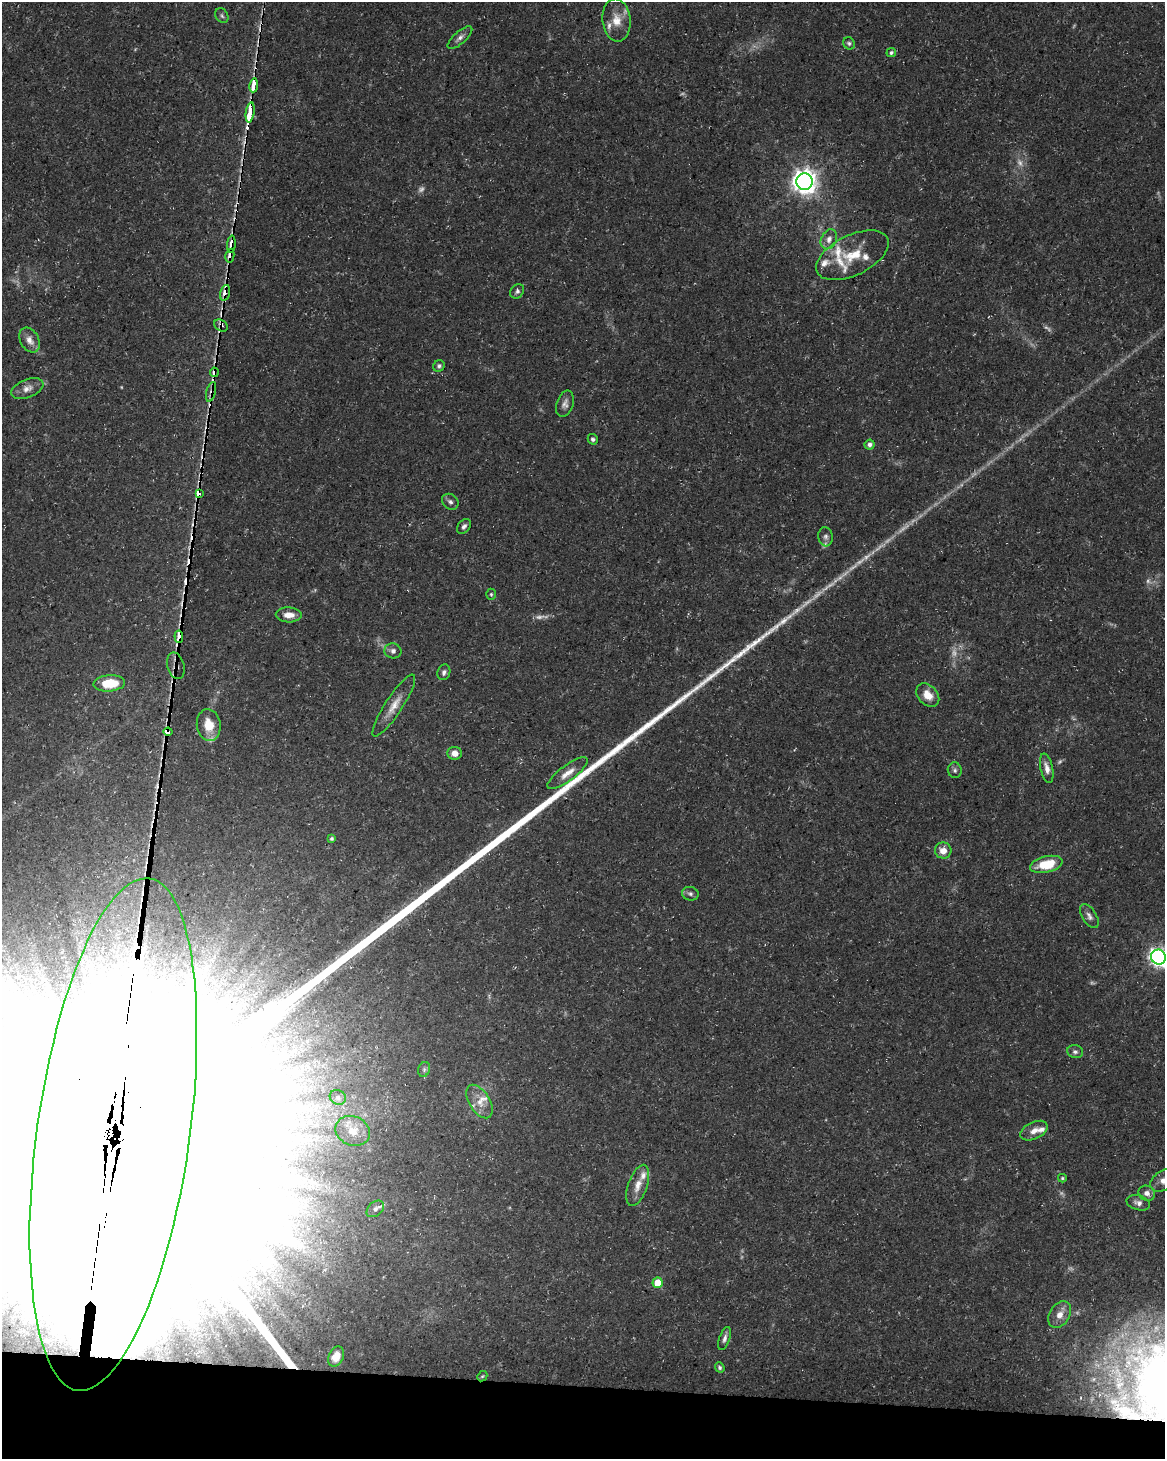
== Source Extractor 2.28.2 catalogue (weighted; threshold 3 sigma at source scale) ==
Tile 11 of 4 x 3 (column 3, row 3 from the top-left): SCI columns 2336-3498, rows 285-1741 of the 4661 x 4881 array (HDU 1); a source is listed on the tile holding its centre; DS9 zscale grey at full resolution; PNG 1167 x 1461 px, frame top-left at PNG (2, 2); each listed source drawn as its Kron ellipse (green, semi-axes under 4 px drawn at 4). Shown black and unused: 5% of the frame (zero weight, under 3 of 5 exposures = <1% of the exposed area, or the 3 px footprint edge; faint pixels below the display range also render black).
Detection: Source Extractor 2.28.2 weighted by HDU 2 'WHT'; one run over the whole footprint, this tile lists its part. Background 0.0267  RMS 0.0022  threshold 0.00997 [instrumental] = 3 sigma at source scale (4.5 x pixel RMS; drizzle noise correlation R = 1.50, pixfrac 1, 0.0396/0.0396 arcsec/px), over >= 5 px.
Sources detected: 109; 17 too faint to see at this stretch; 2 inside a brighter object's white glare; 14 cosmic-ray / hot-pixel residue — neither listed nor drawn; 9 inside a brighter listed object's ellipse — not listed separately; the other 67 listed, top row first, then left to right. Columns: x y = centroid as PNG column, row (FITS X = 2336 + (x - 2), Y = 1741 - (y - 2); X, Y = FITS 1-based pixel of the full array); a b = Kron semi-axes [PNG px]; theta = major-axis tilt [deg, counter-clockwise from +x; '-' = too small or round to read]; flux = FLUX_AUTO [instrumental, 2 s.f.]
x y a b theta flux
222 16 8 6 -58 0.52
616 20 21 14 -84 4.1
460 38 15 6 41 1.1
849 43 6 5 - 0.48
891 53 5 4 - 0.44
254 85 7 3 82 350
250 112 10 3 82 500
805 182 8 8 - 220
829 239 10 7 64 1.4
231 244 8 4 85 3.8
852 255 39 20 26 8
230 256 7 4 79 2.5
517 291 8 6 54 0.61
225 293 8 4 75 3.2
221 325 7 5 -31 0.83
29 340 13 9 -61 2
439 366 6 5 - 0.53
214 372 5 4 - 1.8
27 389 17 9 21 1.9
211 392 10 4 76 1
565 404 13 8 71 1.2
593 439 5 5 - 0.56
869 445 5 5 - 0.86
199 493 3 3 - 140
450 502 9 7 -41 0.79
464 526 8 6 52 0.71
826 537 9 7 -84 0.77
491 594 5 4 - 0.35
289 615 13 7 -2 2.3
179 637 6 3 -85 270
393 651 8 7 - 1.1
176 666 13 8 -74 1.5
444 672 8 6 72 0.66
109 683 16 8 4 7.5
928 695 13 9 -48 3.1
394 705 36 8 57 3.4
209 725 16 12 -81 4.7
168 732 4 3 - 410
454 753 7 6 - 1.8
1047 768 15 6 -78 1.6
955 770 8 7 - 0.63
568 773 24 7 36 2.6
332 838 4 4 - 0.41
943 850 8 8 - 2.1
1046 864 16 8 13 7.2
690 894 8 6 -16 0.67
1089 916 13 7 -58 1.1
1158 957 8 7 - 100
1075 1052 8 6 -12 0.77
424 1069 7 5 72 0.54
338 1097 8 7 - 0.84
479 1102 19 10 -58 2.9
353 1131 18 14 -24 4.4
1034 1131 14 8 26 1.9
113 1134 259 76 82 230000
1062 1178 4 3 - 0.27
1164 1180 15 9 32 2.2
638 1185 21 9 71 2.7
1147 1193 8 7 - 1.1
1138 1203 12 7 -16 1.2
375 1209 10 7 41 0.96
658 1283 5 5 - 5.3
1060 1315 14 10 58 2.3
725 1338 12 5 71 0.87
336 1356 10 7 65 2.7
720 1367 5 4 - 0.45
482 1376 5 4 - 0.31
Overlapping masked pixels (flux is a lower limit): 13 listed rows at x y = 254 85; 250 112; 231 244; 230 256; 225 293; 221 325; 214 372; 211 392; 199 493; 179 637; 176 666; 168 732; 113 1134
Isophote crosses this tile's border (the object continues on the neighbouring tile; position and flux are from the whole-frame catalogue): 3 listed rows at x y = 1158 957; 113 1134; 1164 1180